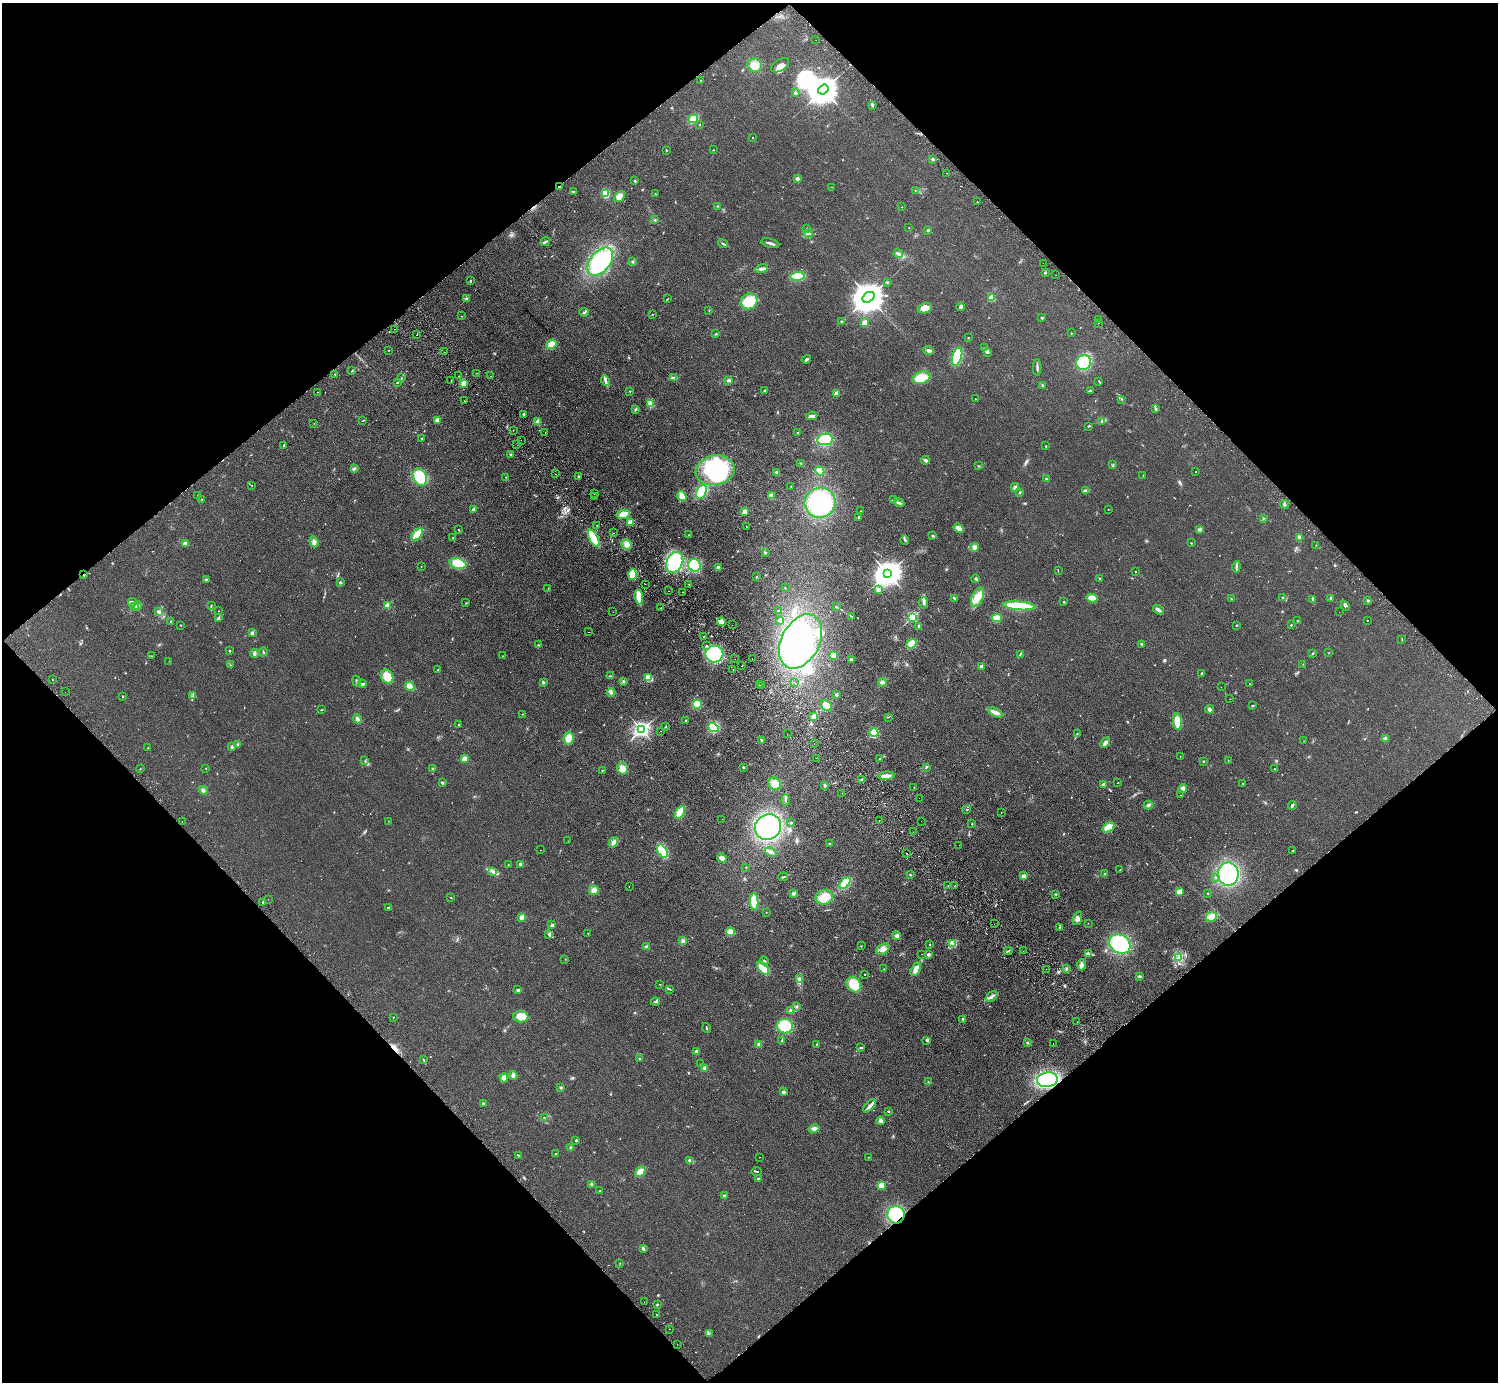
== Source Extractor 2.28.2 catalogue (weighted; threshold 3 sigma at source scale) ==
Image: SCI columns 46-6028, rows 202-5721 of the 6072 x 6064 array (HDU 1 of 3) = the unmasked area's bounding box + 8 px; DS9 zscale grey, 4 x 4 block average (1 PNG px = mean of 4 x 4 image px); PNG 1500 x 1384 px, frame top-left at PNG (2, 3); each listed source drawn as its Kron ellipse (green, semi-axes under 4 px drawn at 4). Shown black and unused: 50% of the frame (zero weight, under 2 of 3 exposures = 3% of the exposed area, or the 3 px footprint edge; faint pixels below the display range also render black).
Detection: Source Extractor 2.28.2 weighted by HDU 2 'WHT'. Background 0.115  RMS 0.011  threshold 0.0477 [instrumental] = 3 sigma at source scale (4.5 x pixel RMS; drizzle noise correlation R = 1.50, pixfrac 1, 0.05/0.05 arcsec/px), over >= 5 px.
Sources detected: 676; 3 too faint to see at this stretch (4 x 4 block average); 5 inside a brighter object's white glare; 29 cosmic-ray / hot-pixel residue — neither listed nor drawn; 11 coinciding with a brighter row at this scale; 19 inside a brighter listed object's ellipse — not listed separately; of the other 609, all 500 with FLUX_AUTO >= 1.81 (the completeness limit of this list) listed and drawn (109 fainter detections not listed), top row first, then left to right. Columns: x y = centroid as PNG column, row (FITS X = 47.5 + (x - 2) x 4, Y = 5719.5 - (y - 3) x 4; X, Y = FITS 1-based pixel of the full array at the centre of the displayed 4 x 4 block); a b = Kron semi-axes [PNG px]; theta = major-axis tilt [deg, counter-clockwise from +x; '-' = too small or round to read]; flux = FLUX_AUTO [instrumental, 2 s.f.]
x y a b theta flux
816 40 2 2 - 2.5
755 65 7 7 - 63
780 65 10 5 33 37
701 80 2 2 - 1.8
823 90 5 4 - 13000
795 93 2 2 - 53
872 105 3 2 - 4.5
693 119 5 4 - 92
700 124 2 2 - 4
752 137 2 2 - 5.8
666 150 2 2 - 4.7
713 150 2 2 - 2.2
933 159 3 2 - 6.5
946 173 2 2 - 3.1
797 179 4 3 - 10
635 181 2 2 - 3.9
559 187 2 2 - 6.2
832 187 2 2 - 2.2
915 190 3 2 - 2.7
574 192 3 2 - 4.6
606 194 4 3 - 130
655 194 2 2 - 2.7
620 197 6 4 48 49
977 202 2 2 - 10
718 206 3 2 - 4.4
902 207 2 2 - 3.9
654 220 4 2 - 5.7
807 228 2 2 - 3.8
909 228 2 2 - 3.2
928 230 3 2 - 5.6
808 233 4 3 - 11
545 242 4 2 - 12
723 243 5 2 - 6.9
770 243 9 2 -16 23
898 254 5 3 - 14
600 262 16 10 50 440
633 262 3 2 - 5.7
1043 263 2 2 - 2.8
762 268 6 3 15 19
1045 273 3 2 - 4
1055 275 2 2 - 3.4
798 276 7 3 7 200
470 281 2 2 - 10
887 282 2 2 - 2.2
868 297 6 4 35 16000
991 298 2 2 - 250
467 299 4 2 - 8.2
667 299 3 2 - 2.9
749 301 8 7 - 180
961 307 4 3 - 17
925 308 7 5 14 55
709 311 2 2 - 1.8
584 312 5 2 - 6.4
652 314 2 2 - 2.1
462 316 2 2 - 2
1042 318 2 2 - 29
1098 319 2 2 - 2.6
841 321 2 2 - 4.3
865 323 2 2 - 220
1098 323 2 2 - 4.3
395 329 2 2 - 16
1071 333 2 2 - 2.1
716 334 2 2 - 5.7
417 335 2 2 - 4.8
968 338 2 2 - 12
551 344 5 4 - 82
984 348 2 2 - 2.4
388 350 2 2 - 3
929 350 5 3 - 15
444 352 2 2 - 6.1
988 352 3 2 - 7.5
957 357 9 5 74 230
806 359 5 2 - 15
1084 362 8 7 - 260
1037 367 8 2 -88 13
352 371 2 2 - 4
476 373 2 2 - 3.7
335 374 2 2 - 5.4
459 376 2 2 - 8.6
490 376 2 2 - 5.3
673 377 3 2 - 9
401 378 2 2 - 3.8
921 378 9 6 16 100
451 380 2 2 - 2.1
729 380 4 2 - 10
605 381 5 2 - 12
1099 381 3 2 - 3.3
397 382 3 2 - 3.3
464 383 4 3 - 47
1042 385 3 2 - 4.6
630 391 2 2 - 12
765 391 2 2 - 33
1090 391 4 2 - 6.1
317 392 2 2 - 2.7
837 393 2 2 - 150
975 399 2 2 - 4.4
1122 399 3 2 - 3.6
465 401 2 2 - 2.1
650 404 4 2 - 8.9
1155 409 4 2 - 8.5
635 410 3 2 - 7.6
524 414 3 2 - 6.8
812 416 5 3 - 25
363 420 2 2 - 3
437 421 3 2 - 31
1102 421 2 2 - 4.7
537 422 4 3 - 12
314 423 2 2 - 2.4
1088 426 3 2 - 4.3
513 430 2 2 - 15
545 432 2 2 - 2.7
798 433 2 2 - 8.6
422 438 2 2 - 4.7
825 439 8 5 10 150
521 440 2 2 - 1.9
284 445 4 2 - 5
517 445 2 2 - 9.5
1046 446 2 2 - 15
510 454 3 2 - 3.6
925 460 4 3 - 17
801 463 3 2 - 3.6
1113 465 4 2 - 5.2
979 466 2 2 - 4.3
354 469 3 2 - 7.9
715 470 20 14 10 600
820 471 5 3 - 110
776 472 3 3 - 7.7
1196 472 2 2 - 4.1
555 474 2 2 - 5.2
1143 476 2 2 - 2.1
420 477 9 6 -69 190
506 477 2 2 - 9.2
579 477 3 2 - 6.5
1046 479 2 2 - 3.3
252 486 2 2 - 2
791 486 2 2 - 5.8
1015 487 4 3 - 14
1086 491 3 2 - 37
701 492 8 5 66 150
1020 492 3 2 - 5.7
594 493 2 2 - 2.4
198 495 2 2 - 2
682 496 5 4 - 52
771 496 3 3 - 38
594 497 2 2 - 2.9
202 499 2 2 - 2.1
894 500 3 3 - 8.1
820 503 15 15 - 620
899 503 5 2 - 17
1285 505 4 2 - 6.6
473 509 3 2 - 5.8
1108 509 2 2 - 2.5
745 511 2 2 - 140
860 511 2 2 - 3.6
623 514 7 4 15 48
858 517 2 2 - 18
1263 518 2 2 - 1.9
631 522 3 3 - 49
597 525 2 2 - 7
746 527 2 2 - 4.8
959 528 5 3 - 36
1199 529 3 3 - 11
459 530 2 2 - 4.1
613 533 2 2 - 2.1
417 534 7 3 50 160
689 535 2 2 - 7.1
933 536 2 2 - 7.9
453 538 2 2 - 3.1
594 538 9 3 -63 190
1299 538 3 3 - 15
905 540 4 2 - 8.1
314 542 5 3 - 23
185 543 4 3 - 36
1191 543 2 2 - 3.2
626 544 5 5 - 34
1315 545 2 2 - 2.5
974 547 4 4 - 21
765 552 3 2 - 6.2
675 562 11 8 62 390
458 564 8 5 -13 120
695 565 6 6 - 250
421 567 2 2 - 1.9
1236 567 6 2 83 9.8
718 568 3 3 - 15
1058 571 3 2 - 2.8
1135 571 2 2 - 2.5
888 573 4 3 - 7100
633 574 5 4 - 140
84 575 2 2 - 4.6
757 577 2 2 - 2.7
1099 578 3 2 - 3.7
976 579 4 2 - 8.4
206 580 4 2 - 7.3
340 582 3 2 - 6.1
645 584 2 2 - 3.4
689 584 2 2 - 3
548 588 2 2 - 2.3
785 588 2 2 - 2.8
878 590 2 2 - 94
669 591 2 2 - 3.1
683 592 2 2 - 4.7
639 597 7 3 -81 150
978 597 10 5 66 67
1282 597 3 2 - 6.3
954 598 4 2 - 6.4
1092 598 5 3 - 63
1330 598 4 2 - 6.3
1231 599 2 2 - 2.8
1313 600 3 3 - 8.5
1368 600 2 2 - 2.9
132 602 4 2 - 13
1064 602 2 2 - 20
466 603 2 2 - 3.1
924 603 6 3 -87 17
211 605 2 2 - 1.9
387 605 2 2 - 190
135 606 2 2 - 160
138 606 4 2 - 9.4
1019 606 16 4 -5 330
1345 606 5 3 - 9.9
836 607 3 2 - 4.3
661 608 2 2 - 5.8
1158 610 6 3 -36 20
158 611 3 2 - 11
218 611 2 2 - 1.9
778 611 2 2 - 16
613 612 2 2 - 3
1339 612 2 2 - 4.8
852 616 2 2 - 4.1
912 617 2 2 - 720
219 618 3 2 - 4.6
997 618 5 3 - 64
780 620 3 2 - 3.6
1367 620 2 2 - 5.8
170 621 2 2 - 2.4
1297 621 2 2 - 4
721 622 4 3 - 45
180 625 2 2 - 2.1
732 625 2 2 - 3.3
1236 625 2 2 - 4.3
1291 625 2 2 - 14
919 626 2 2 - 15
588 632 2 2 - 2.1
252 633 2 2 - 78
703 637 2 2 - 56
1402 639 4 2 - 2.5
801 641 29 19 62 1100
911 644 5 3 - 100
1141 644 4 2 - 5.6
538 645 2 2 - 11
706 646 2 2 - 8.8
229 651 2 2 - 5
263 652 4 2 - 5.5
254 653 5 3 - 11
1329 653 2 2 - 2.6
714 654 9 8 - 400
1020 654 3 2 - 7.2
1312 654 2 2 - 5.1
834 655 3 3 - 57
152 656 4 2 - 2.8
503 656 3 2 - 2
735 659 2 2 - 2.7
752 659 2 2 - 3.9
851 659 4 2 - 9.1
169 661 2 2 - 1.9
1303 664 2 2 - 4.7
231 665 2 2 - 2.8
742 666 2 2 - 6.9
981 666 2 2 - 56
733 669 2 2 - 2.4
438 670 2 2 - 12
1201 673 4 2 - 5.3
387 676 7 6 - 66
611 676 2 2 - 1.9
648 678 4 4 - 92
53 680 2 2 - 5.2
357 681 6 2 -66 7.3
623 681 3 3 - 8.3
543 682 3 3 - 8.8
794 682 2 2 - 11
882 682 4 3 - 14
362 684 4 2 - 18
1249 684 2 2 - 6.3
759 685 2 2 - 5.9
410 686 5 3 - 58
762 686 2 2 - 2
1221 687 2 2 - 2.2
65 692 2 2 - 2.2
611 692 4 3 - 12
836 695 3 3 - 9.9
123 696 2 2 - 6.1
193 696 2 2 - 2.4
1230 699 2 2 - 2.7
697 704 5 4 - 110
826 705 6 4 -47 53
1252 706 4 2 - 5.8
1210 709 4 3 - 16
322 710 2 2 - 3.5
995 712 8 3 -27 32
522 714 2 2 - 3
814 717 4 3 - 17
888 717 2 2 - 2.5
358 719 4 3 - 14
685 720 2 2 - 2.6
1177 722 8 4 -84 83
458 724 2 2 - 3.4
665 726 2 2 - 1.9
713 727 5 4 - 220
641 730 3 2 - 2400
660 731 2 2 - 4.8
874 733 4 4 - 130
1077 733 3 2 - 3.2
787 734 2 2 - 4.1
569 738 6 5 - 60
1386 738 4 3 - 13
762 740 3 2 - 5.6
1304 741 2 2 - 3.1
814 743 2 2 - 2.6
1105 743 6 3 46 15
238 744 2 2 - 44
232 747 2 2 - 62
148 748 2 2 - 3.7
1180 756 2 2 - 2.1
816 758 2 2 - 3.5
465 759 3 3 - 42
880 759 2 2 - 12
365 760 2 2 - 2.5
1203 761 2 2 - 18
1228 761 2 2 - 3.5
743 767 3 2 - 5.1
926 767 3 2 - 4.3
206 768 2 2 - 2.8
622 768 6 5 - 40
140 769 2 2 - 5.7
433 769 2 2 - 6.1
1274 769 2 2 - 5
602 770 2 2 - 6.8
886 776 8 3 6 39
861 780 2 2 - 6.3
442 782 2 2 - 20
1118 783 2 2 - 5.9
775 784 7 6 - 55
1103 784 2 2 - 51
1242 784 3 2 - 3.5
825 785 3 3 - 7.1
914 787 2 2 - 3.6
1183 788 4 4 - 21
203 790 4 3 - 13
842 793 2 2 - 5.6
1181 795 3 2 - 2
919 798 2 2 - 3.4
786 800 5 2 - 10
1148 805 4 3 - 11
1292 806 4 2 - 13
967 810 2 2 - 3.7
680 812 7 4 61 90
1001 812 2 2 - 2.2
722 819 2 2 - 4.4
879 820 2 2 - 7.1
182 821 2 2 - 2.2
388 821 2 2 - 1.9
921 821 2 2 - 2.1
791 823 2 2 - 4.1
972 824 2 2 - 3.6
768 827 13 12 - 880
1108 827 6 4 35 82
913 832 2 2 - 1.9
568 841 2 2 - 2.7
613 842 5 4 - 27
829 843 2 2 - 3
959 845 2 2 - 1.9
540 850 2 2 - 3.1
1293 850 2 2 - 3.5
662 851 7 3 -58 280
771 852 6 2 -24 11
907 853 2 2 - 11
722 858 5 3 - 36
520 864 3 3 - 9.6
508 865 2 2 - 3.1
746 867 2 2 - 2.1
1120 870 2 2 - 2.5
493 871 4 3 - 13
1104 874 2 2 - 2.1
1228 874 11 10 - 680
910 875 2 2 - 2.4
1024 876 2 2 - 27
783 877 5 2 - 8.2
1216 878 2 2 - 4
845 883 7 4 46 160
629 886 2 2 - 5.9
948 886 2 2 - 4.3
955 886 2 2 - 8.7
594 890 5 4 - 32
1179 892 4 3 - 40
793 893 3 3 - 9.2
1208 893 2 2 - 2.2
1056 894 3 2 - 4.6
824 897 8 7 - 75
451 898 3 2 - 3.2
268 899 2 2 - 2.3
754 902 8 4 -88 94
263 903 4 2 - 6.3
388 908 3 2 - 4.4
766 912 2 2 - 4.5
522 917 4 3 - 20
1211 917 5 4 - 49
1077 918 7 4 73 23
1088 923 2 2 - 2.6
994 924 2 2 - 1.8
552 925 3 3 - 7.3
1059 927 2 2 - 4.6
730 932 4 4 - 63
588 933 2 2 - 2.3
549 935 3 2 - 9.2
897 936 4 4 - 17
683 941 4 4 - 17
953 944 3 2 - 10
1120 944 11 9 -33 410
929 945 2 2 - 9.2
646 946 2 2 - 12
861 946 2 2 - 2.3
883 949 7 4 30 31
1008 951 4 2 - 6.5
1023 951 2 2 - 2.7
922 954 2 2 - 1.8
928 954 2 2 - 57
1088 954 4 4 - 21
1179 958 3 2 - 7
565 959 2 2 - 1.8
764 961 4 2 - 7.1
1082 965 5 4 - 22
763 968 7 4 -47 86
1066 968 2 2 - 6.5
884 969 2 2 - 3.5
916 969 7 4 61 30
1046 969 2 2 - 4.4
865 974 2 2 - 7.4
1140 976 3 2 - 8.9
799 978 4 2 - 8.9
660 984 2 2 - 1.9
854 985 8 6 -56 130
669 989 3 2 - 6.5
518 990 2 2 - 16
991 996 7 2 40 17
655 1001 4 3 - 9.7
797 1007 3 2 - 6.2
791 1011 3 3 - 10
521 1016 7 6 - 69
393 1017 2 2 - 8.2
963 1019 3 2 - 5.4
1077 1022 2 2 - 2.9
785 1026 8 7 - 180
706 1028 5 2 - 4.4
781 1041 3 2 - 5.5
927 1041 2 2 - 2.5
1027 1043 3 2 - 5.6
759 1044 2 2 - 97
816 1044 3 2 - 3.4
1053 1044 2 2 - 2.3
861 1047 3 2 - 6.1
697 1052 3 3 - 11
639 1058 2 2 - 16
424 1060 3 2 - 4.2
701 1064 2 2 - 2.4
705 1068 2 2 - 73
513 1075 4 3 - 17
504 1078 4 3 - 27
1047 1080 10 7 8 570
928 1082 2 2 - 3.3
561 1088 2 2 - 4.7
783 1092 2 2 - 83
483 1103 2 2 - 32
870 1106 8 2 46 33
888 1111 2 2 - 7.1
544 1117 2 2 - 2.2
880 1121 4 3 - 18
814 1129 5 4 - 21
576 1140 2 2 - 12
571 1147 3 3 - 9
555 1154 2 2 - 3.2
518 1155 4 2 - 4.7
759 1157 2 2 - 1.9
868 1157 2 2 - 3.9
689 1160 2 2 - 5
757 1171 5 2 - 6.2
640 1172 6 4 47 46
758 1179 2 2 - 40
591 1184 4 2 - 7.8
881 1185 4 3 - 87
600 1191 2 2 - 11
724 1196 3 3 - 9.8
896 1215 9 8 - 210
643 1249 3 2 - 14
620 1263 2 2 - 1.8
644 1302 2 2 - 2.2
657 1305 3 2 - 5.8
657 1315 2 2 - 3.8
669 1329 2 2 - 3.8
709 1333 2 2 - 1.8
677 1344 2 2 - 1.8
Overlapping masked pixels (flux is a lower limit): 4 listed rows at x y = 559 187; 84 575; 1047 1080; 896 1215
Diffuse or blended objects may show on this block-average render without a row.